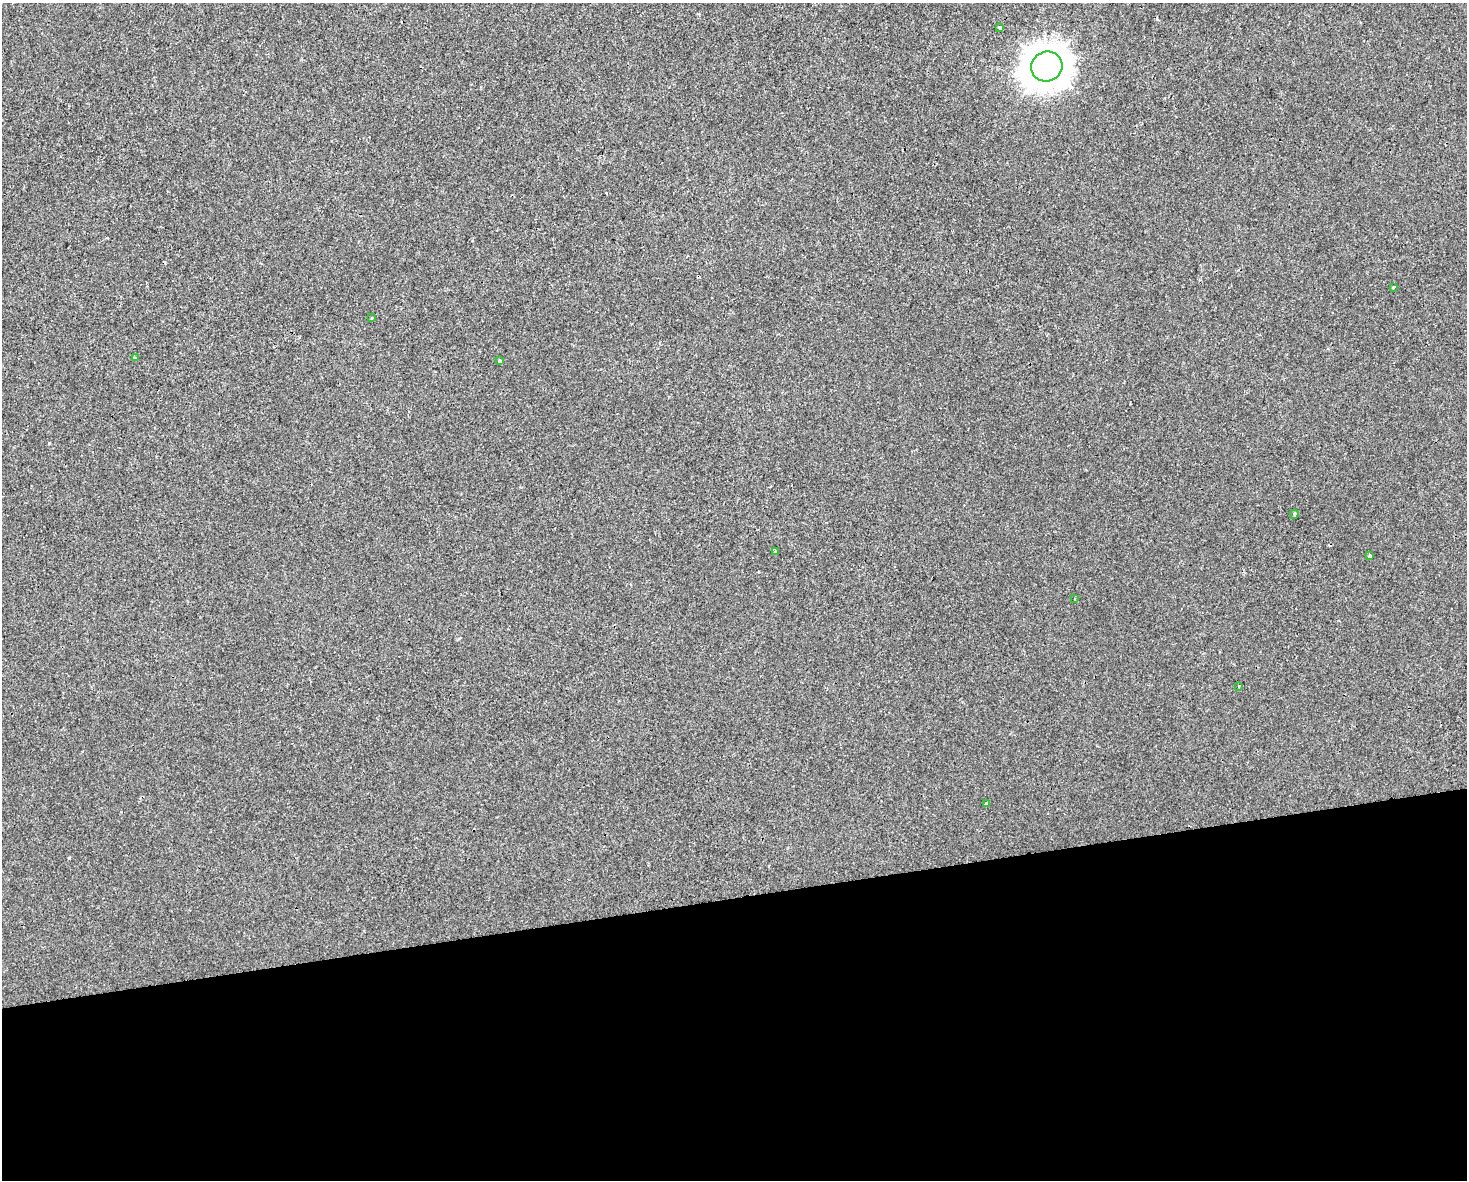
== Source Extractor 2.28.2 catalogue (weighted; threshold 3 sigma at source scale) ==
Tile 11 of 3 x 4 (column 2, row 4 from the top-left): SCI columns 1483-2947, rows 1-1178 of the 4473 x 4711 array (HDU 1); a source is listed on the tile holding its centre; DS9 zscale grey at full resolution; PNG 1469 x 1182 px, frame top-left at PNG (2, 3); each listed source drawn as its Kron ellipse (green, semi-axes under 4 px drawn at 4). Shown black and unused: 24% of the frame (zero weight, under 2 of 3 exposures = <1% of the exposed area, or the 3 px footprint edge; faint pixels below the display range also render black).
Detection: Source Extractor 2.28.2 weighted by HDU 2 'WHT'; one run over the whole footprint, this tile lists its part. Background -6.59e-04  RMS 0.0042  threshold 0.0191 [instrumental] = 3 sigma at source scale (4.5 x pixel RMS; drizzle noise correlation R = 1.50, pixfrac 1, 0.0396/0.0396 arcsec/px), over >= 5 px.
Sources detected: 12; all 12 listed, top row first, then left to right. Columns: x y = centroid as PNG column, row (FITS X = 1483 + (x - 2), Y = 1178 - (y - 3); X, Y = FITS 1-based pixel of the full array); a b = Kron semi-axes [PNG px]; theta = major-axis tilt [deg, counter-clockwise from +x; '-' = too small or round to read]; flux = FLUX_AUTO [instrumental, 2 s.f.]
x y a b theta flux
999 27 3 3 - 2.6
1047 67 16 14 23 760
1394 287 3 3 - 0.75
371 318 3 2 - 0.39
135 358 3 3 - 1.5
500 361 3 3 - 1.6
1294 514 4 3 - 0.64
775 551 4 3 - 0.52
1370 556 4 3 - 1.2
1075 599 3 2 - 0.41
1239 686 4 2 - 0.36
986 803 3 3 - 2.1
Unlisted compact peaks at least as high as the median listed source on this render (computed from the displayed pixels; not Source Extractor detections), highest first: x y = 69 858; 49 443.